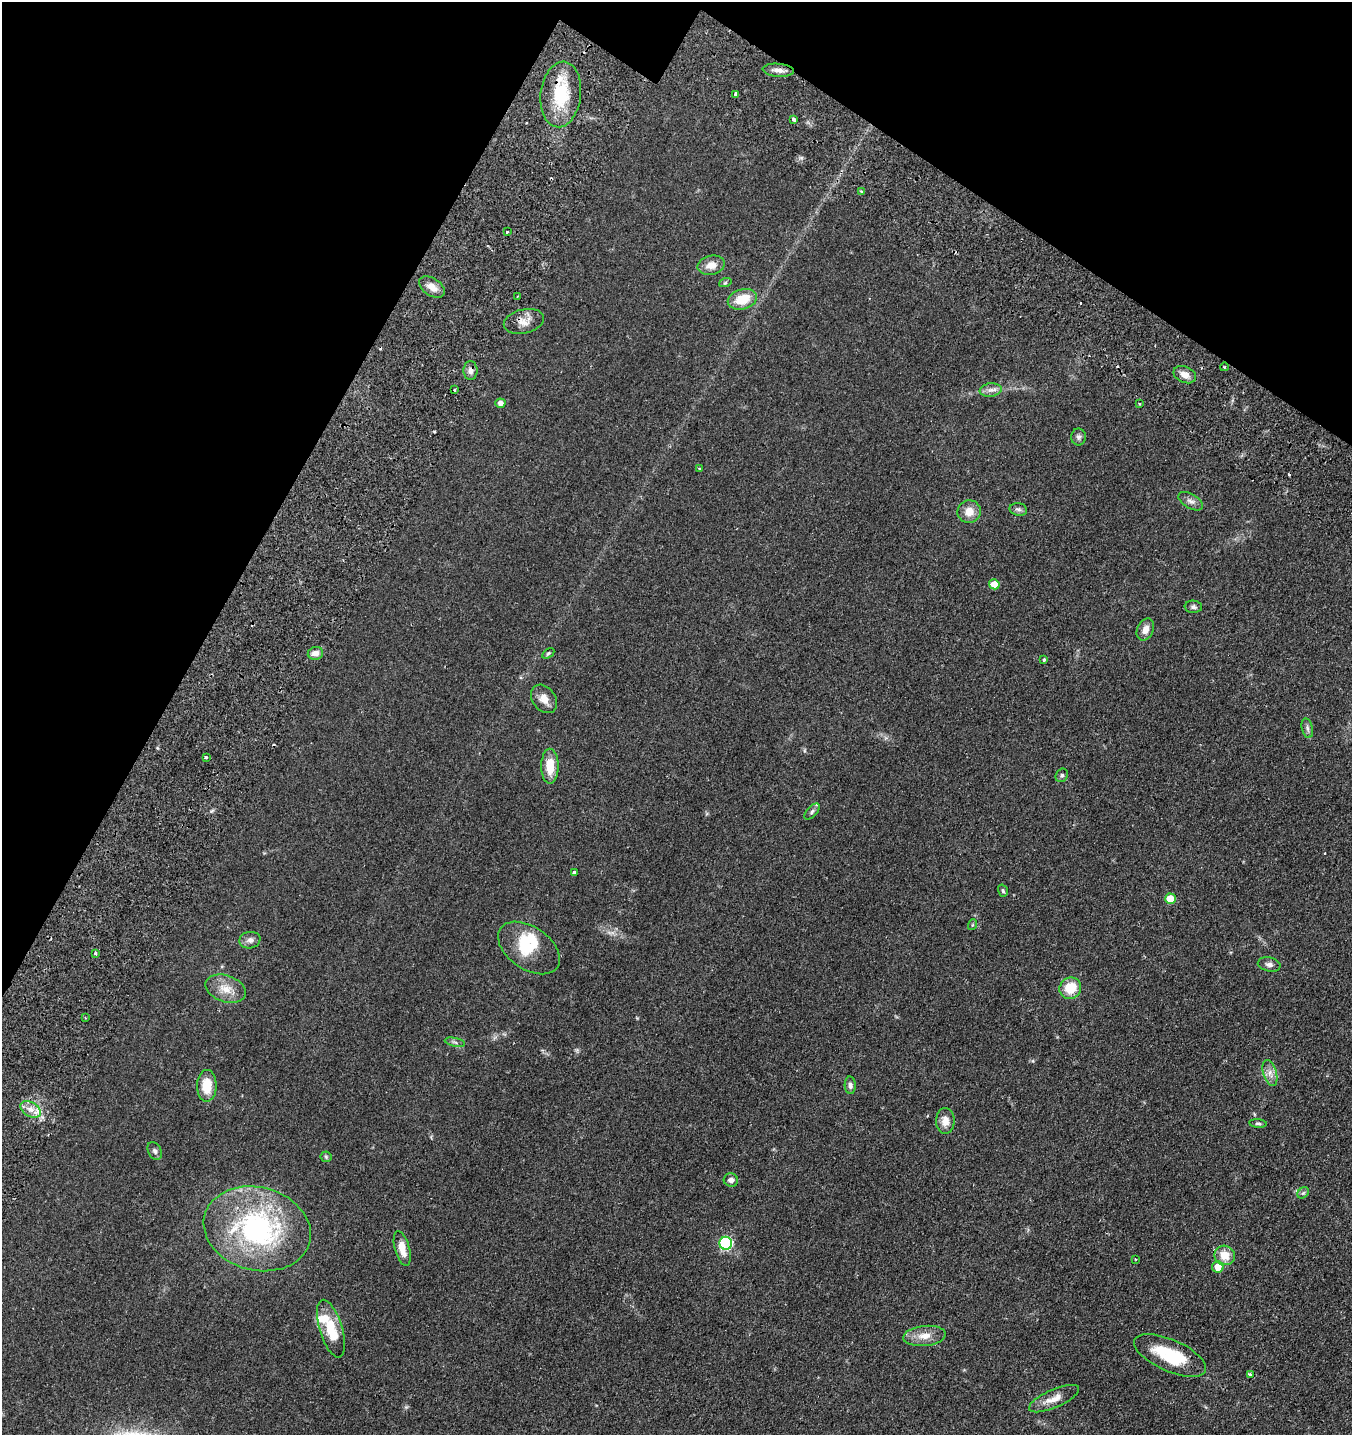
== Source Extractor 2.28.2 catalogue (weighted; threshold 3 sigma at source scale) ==
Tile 2 of 4 x 4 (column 2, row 1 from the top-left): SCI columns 1751-3100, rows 4458-5890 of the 6106 x 6096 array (HDU 1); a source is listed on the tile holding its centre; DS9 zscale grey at full resolution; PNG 1354 x 1437 px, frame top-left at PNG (2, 2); each listed source drawn as its Kron ellipse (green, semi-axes under 4 px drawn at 4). Shown black and unused: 23% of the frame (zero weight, under 2 of 3 exposures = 8% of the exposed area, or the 3 px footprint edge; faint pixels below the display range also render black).
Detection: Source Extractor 2.28.2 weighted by HDU 2 'WHT'; one run over the whole footprint, this tile lists its part. Background 0.0784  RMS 0.0077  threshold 0.0348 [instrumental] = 3 sigma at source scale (4.5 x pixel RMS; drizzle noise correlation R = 1.50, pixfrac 1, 0.05/0.05 arcsec/px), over >= 5 px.
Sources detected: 81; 2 inside a brighter object's white glare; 6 cosmic-ray / hot-pixel residue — neither listed nor drawn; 4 inside a brighter listed object's ellipse — not listed separately; the other 69 listed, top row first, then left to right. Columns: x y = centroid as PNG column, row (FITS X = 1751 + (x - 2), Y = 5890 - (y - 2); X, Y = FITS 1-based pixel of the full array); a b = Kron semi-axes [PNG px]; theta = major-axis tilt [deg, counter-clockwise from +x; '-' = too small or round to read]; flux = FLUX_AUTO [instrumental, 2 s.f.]
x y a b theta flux
778 70 16 6 -4 4.2
561 94 33 20 83 31
736 94 3 3 - 8
794 119 4 3 - 4.9
861 191 3 3 - 0.62
507 232 3 3 - 1.9
711 265 14 9 12 6.7
725 283 6 4 19 1
432 287 14 8 -33 6.5
517 296 3 2 - 0.76
742 299 15 10 16 15
524 322 20 12 14 7.6
1224 367 4 3 - 0.65
470 371 9 7 90 3.2
1185 375 12 8 -23 5.1
455 390 3 2 - 1.1
991 390 11 6 8 3.4
500 403 5 4 - 3.7
1139 404 3 2 - 1.3
1078 437 8 7 - 2.2
700 469 3 3 - 0.89
1191 501 13 7 -30 3.4
1018 509 9 6 -11 2.1
969 512 11 11 - 8.1
994 584 5 5 - 8.1
1193 607 9 6 -6 1.9
1145 630 11 8 63 5.5
315 653 8 6 8 4.9
548 653 7 4 34 0.92
1044 660 4 3 - 1.8
544 699 15 11 -53 6.6
1307 728 10 5 -77 2
206 757 3 3 - 1.8
550 766 17 8 -90 13
1062 775 7 6 - 1.5
812 812 10 5 48 1.7
574 873 3 3 - 8.7
1003 891 6 4 -74 1.2
1170 899 5 5 - 14
972 925 5 3 - 0.63
250 940 10 8 11 3.2
529 948 34 21 -34 27
95 953 3 3 - 0.98
1269 964 11 7 -11 2.9
1070 988 11 10 - 17
226 989 21 13 -18 11
85 1018 3 2 - 0.94
455 1042 10 3 -11 1.4
1270 1073 13 6 -74 4.5
850 1085 8 5 -87 2.1
207 1086 16 10 89 14
31 1109 11 7 -30 5.3
945 1121 13 9 -88 6.2
1258 1123 9 4 -5 1.3
155 1151 9 6 -64 2.2
326 1157 6 5 - 0.95
731 1180 7 6 - 3.4
1303 1193 6 5 - 1.4
257 1229 54 41 -15 130
726 1243 6 6 - 81
402 1249 18 7 -75 8.6
1225 1255 10 10 - 10
1136 1259 2 2 - 0.55
1218 1267 5 5 - 8.5
331 1329 30 11 -73 22
925 1336 21 10 6 8.7
1170 1355 39 16 -24 36
1250 1374 3 2 - 1
1054 1399 27 9 24 8.2
Overlapping masked pixels (flux is a lower limit): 2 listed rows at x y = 524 322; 470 371